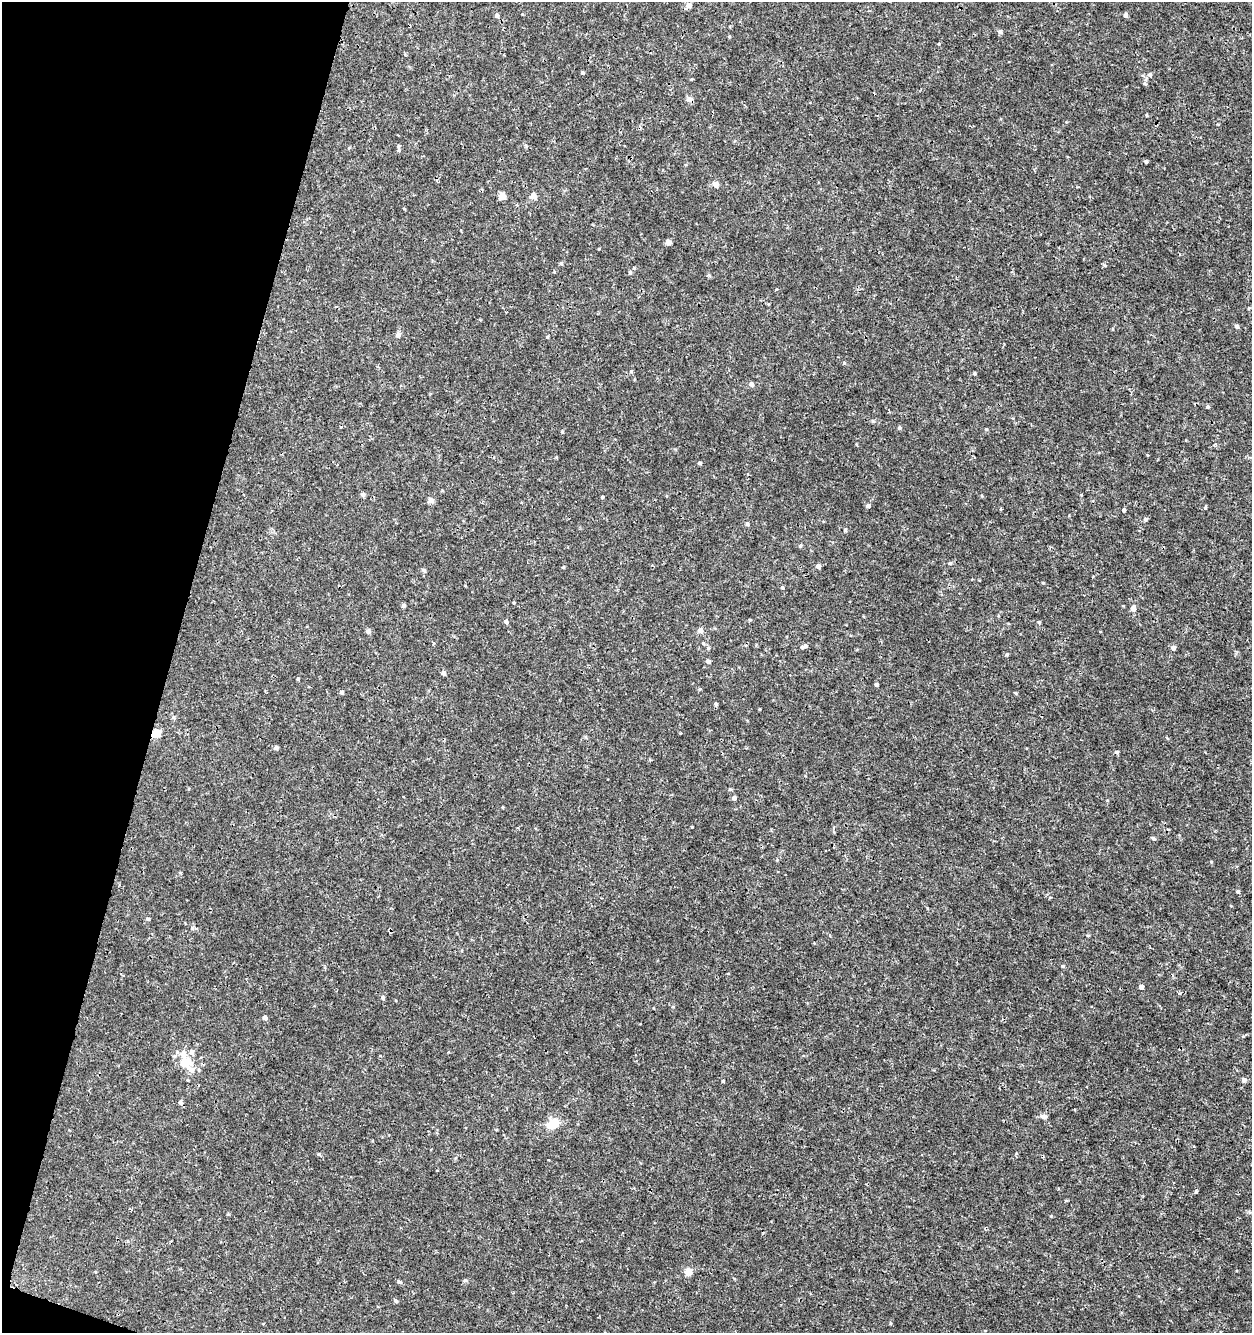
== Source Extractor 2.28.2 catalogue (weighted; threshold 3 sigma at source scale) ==
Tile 9 of 4 x 4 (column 1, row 3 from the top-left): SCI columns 282-1531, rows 1333-2663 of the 5497 x 5335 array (HDU 1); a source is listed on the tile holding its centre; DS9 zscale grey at full resolution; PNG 1254 x 1335 px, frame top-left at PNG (2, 2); no overlay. Shown black and unused: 14% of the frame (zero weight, under 3 of 4 exposures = <1% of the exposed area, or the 3 px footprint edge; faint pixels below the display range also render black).
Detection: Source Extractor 2.28.2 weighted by HDU 2 'WHT'; one run over the whole footprint, this tile lists its part. Background 5.26e-04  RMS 8.6e-04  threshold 0.00386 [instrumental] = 3 sigma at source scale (4.5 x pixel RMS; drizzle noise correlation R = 1.50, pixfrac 1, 0.0396/0.0396 arcsec/px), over >= 5 px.
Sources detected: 88; all 88 listed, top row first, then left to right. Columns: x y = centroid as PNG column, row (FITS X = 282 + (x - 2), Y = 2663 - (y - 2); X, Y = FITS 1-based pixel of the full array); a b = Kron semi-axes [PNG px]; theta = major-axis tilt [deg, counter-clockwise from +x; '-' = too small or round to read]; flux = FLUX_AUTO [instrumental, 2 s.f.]
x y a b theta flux
688 5 7 7 - 0.24
1125 15 5 4 - 0.27
497 16 5 5 - 0.13
1000 31 6 5 - 0.18
583 72 4 3 - 0.1
1150 75 6 5 - 0.21
1144 83 6 4 -30 0.12
689 99 8 6 6 0.24
399 150 5 5 - 0.14
1146 162 4 3 - 0.14
716 184 8 7 - 0.33
502 196 7 6 - 0.47
533 196 9 7 64 0.3
668 242 5 4 - 0.51
561 263 5 5 - 0.12
630 272 5 4 - 0.12
1237 326 4 4 - 0.24
398 335 7 5 -78 0.19
547 337 5 3 - 0.077
844 363 4 4 - 0.09
974 374 5 4 - 0.094
751 384 5 5 - 0.31
1207 407 5 4 - 0.1
899 428 5 4 - 0.13
986 429 4 3 - 0.073
562 432 4 4 - 0.071
700 463 4 3 - 0.14
363 495 6 5 - 0.15
602 497 3 3 - 0.1
431 500 9 7 -42 0.24
868 506 5 5 - 0.19
1205 507 5 3 - 0.09
1124 510 4 3 - 0.14
1145 519 5 4 - 0.16
747 524 5 4 - 0.13
845 530 4 3 - 0.29
800 546 5 5 - 0.12
950 563 5 4 - 0.11
818 566 4 4 - 0.39
563 567 4 3 - 0.082
424 571 6 4 -68 0.14
782 587 4 4 - 0.12
514 603 4 3 - 0.075
403 605 6 5 - 0.13
1133 608 6 5 - 0.46
506 622 5 4 - 0.18
1039 622 4 3 - 0.089
700 630 5 5 - 0.43
368 631 5 5 - 0.24
703 643 5 4 - 0.095
802 647 5 5 - 0.14
708 648 5 4 - 0.099
1173 648 5 5 - 0.24
708 661 5 4 - 0.25
443 673 4 4 - 0.33
298 679 4 3 - 0.088
876 684 4 4 - 0.18
699 689 5 3 - 0.078
342 692 5 4 - 0.12
1015 693 4 4 - 0.082
716 704 5 4 - 0.13
173 717 6 5 - 0.14
157 733 5 5 - 2.6
276 748 5 4 - 0.22
1117 752 5 4 - 0.14
730 789 5 4 - 0.093
734 798 4 4 - 0.26
692 827 3 2 - 0.055
1153 838 4 4 - 0.12
1238 891 5 5 - 0.15
148 919 4 4 - 0.12
1063 966 5 3 - 0.087
1141 987 4 4 - 0.38
383 998 5 4 - 0.15
265 1017 5 4 - 0.25
192 1052 7 6 - 0.26
183 1054 13 8 86 0.53
185 1063 10 7 -12 1.8
191 1070 9 7 -28 0.42
1244 1080 5 5 - 0.26
723 1081 3 3 - 0.092
180 1102 6 5 - 0.21
1044 1116 8 6 -13 0.23
553 1124 12 9 34 1.6
1196 1192 5 4 - 0.1
688 1272 9 8 - 0.6
399 1282 8 3 -13 0.12
395 1301 6 4 -46 0.14
Overlapping masked pixels (flux is a lower limit): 1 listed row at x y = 157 733
Unlisted compact peaks at least as high as the median listed source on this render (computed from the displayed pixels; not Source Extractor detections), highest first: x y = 1211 862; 465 1280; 319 1154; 1007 654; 1051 1216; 1104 265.